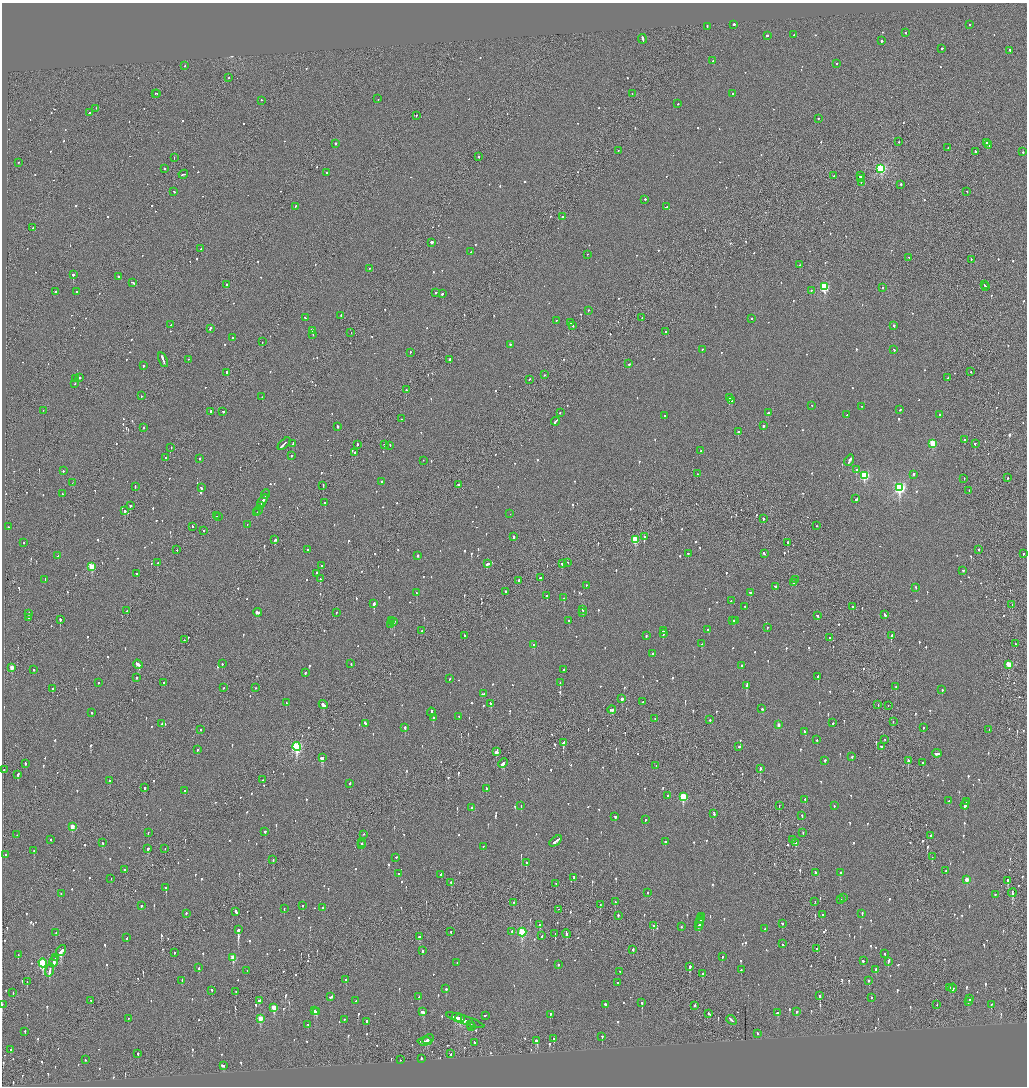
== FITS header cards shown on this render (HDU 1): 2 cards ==
NAXIS1  =                 2050
NAXIS2  =                 2168

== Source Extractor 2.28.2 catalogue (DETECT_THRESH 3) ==
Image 2050 x 2168 px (HDU 1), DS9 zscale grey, zoomed out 1/2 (1 PNG px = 2 x 2 image px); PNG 1029 x 1088 px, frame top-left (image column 2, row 2168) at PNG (2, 3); each listed source drawn as its Kron ellipse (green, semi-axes under 4 px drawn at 4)
Background -0.0816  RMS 0.068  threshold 0.204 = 3 sigma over >= 5 px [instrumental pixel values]
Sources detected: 1209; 43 cannot appear on this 1/2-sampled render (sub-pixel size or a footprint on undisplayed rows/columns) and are neither listed nor drawn; of the other 1166, the 500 brightest by FLUX_AUTO listed and drawn (666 fainter detections omitted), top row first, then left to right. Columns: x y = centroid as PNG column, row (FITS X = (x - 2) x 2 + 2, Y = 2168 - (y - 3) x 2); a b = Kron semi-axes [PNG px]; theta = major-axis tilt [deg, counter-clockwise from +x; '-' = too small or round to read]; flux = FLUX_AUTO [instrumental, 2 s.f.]
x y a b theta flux
734 25 2 2 - 710
969 25 2 2 - 270
707 27 2 2 - 72
905 33 2 2 - 52
794 35 2 2 - 50
767 36 2 2 - 160
642 39 5 2 - 190
881 41 2 2 - 320
942 49 2 2 - 89
1010 51 2 2 - 54
713 61 2 2 - 60
837 64 2 1 - 83
185 66 2 1 - 95
229 78 2 2 - 62
155 94 2 1 - 51
157 94 2 1 - 58
632 94 2 1 - 69
732 94 2 2 - 60
378 99 2 2 - 51
262 101 2 2 - 80
678 104 2 2 - 62
96 109 2 1 - 66
89 113 2 2 - 190
416 116 2 1 - 140
819 119 2 2 - 140
899 142 2 2 - 72
986 143 2 2 - 99
336 144 2 2 - 270
988 145 4 2 - 170
948 148 2 2 - 51
618 151 2 2 - 50
975 152 2 2 - 78
1023 152 2 2 - 280
479 157 2 2 - 70
174 158 2 1 - 97
19 163 2 1 - 64
165 169 2 2 - 57
881 169 3 3 - 1700
327 173 2 2 - 400
183 175 5 2 - 180
834 176 2 2 - 97
860 176 3 2 - 320
860 179 4 1 - 550
861 183 3 1 - 400
901 185 2 2 - 270
174 192 2 2 - 58
967 192 2 1 - 55
645 200 2 2 - 110
295 207 2 2 - 58
666 207 3 2 - 62
562 217 2 1 - 91
33 228 2 2 - 57
431 243 2 2 - 550
201 249 2 1 - 180
471 252 2 2 - 79
587 255 2 2 - 75
909 258 2 1 - 68
971 260 2 1 - 50
800 265 2 2 - 68
370 269 2 2 - 63
73 275 2 2 - 1600
118 277 2 2 - 130
132 283 3 2 - 260
227 285 3 2 - 180
984 285 2 1 - 83
824 287 3 3 - 1200
985 287 2 2 - 71
883 288 2 2 - 65
811 291 2 2 - 63
55 292 2 2 - 140
76 292 2 2 - 180
436 293 2 2 - 120
442 294 2 2 - 130
588 311 2 2 - 58
341 316 2 2 - 65
305 318 2 2 - 59
642 318 2 1 - 56
751 319 2 2 - 91
556 321 2 2 - 59
570 323 2 2 - 52
170 325 2 2 - 170
573 326 2 2 - 86
894 326 2 2 - 260
210 329 4 2 - 73
312 331 3 2 - 320
666 332 2 2 - 270
351 333 2 1 - 53
313 335 3 2 - 270
232 338 2 2 - 62
262 342 2 1 - 56
510 345 2 2 - 58
702 350 2 2 - 220
894 350 2 2 - 58
410 353 2 2 - 64
163 360 8 2 -70 350
188 360 2 1 - 67
450 360 2 2 - 450
629 364 2 2 - 95
143 366 2 2 - 330
971 372 2 2 - 51
227 373 3 2 - 480
544 375 2 2 - 54
79 378 2 2 - 74
948 378 2 2 - 49
76 379 2 2 - 85
529 380 2 2 - 79
75 384 2 1 - 77
406 390 2 2 - 69
141 396 2 2 - 57
262 397 2 2 - 92
729 398 2 2 - 210
731 401 2 2 - 120
812 406 2 2 - 53
861 407 2 1 - 56
900 410 2 2 - 58
43 411 2 2 - 52
211 412 2 1 - 500
223 412 2 2 - 69
560 413 2 2 - 51
768 413 2 2 - 280
847 415 2 2 - 60
939 415 2 2 - 100
665 416 2 2 - 130
401 419 2 2 - 60
555 422 4 2 - 180
763 426 2 2 - 170
337 427 2 2 - 200
144 428 2 2 - 180
738 432 2 2 - 160
964 440 2 2 - 350
284 444 8 2 44 310
293 444 4 2 - 170
933 444 3 3 - 580
975 444 2 2 - 180
357 445 2 2 - 130
384 445 2 2 - 83
390 446 2 2 - 67
171 448 2 2 - 49
701 451 2 2 - 100
355 453 2 2 - 74
291 456 2 2 - 72
166 458 2 2 - 81
199 459 2 2 - 110
423 461 2 1 - 59
849 461 6 2 58 220
856 470 2 2 - 280
63 471 2 2 - 110
697 474 2 2 - 69
913 475 2 2 - 110
864 476 3 3 - 1200
1007 478 2 2 - 86
964 479 2 2 - 54
381 482 2 2 - 82
73 483 2 1 - 68
458 485 2 2 - 270
323 486 2 2 - 70
135 487 2 2 - 67
201 488 3 2 - 160
899 488 4 3 - 2900
969 491 2 1 - 70
62 494 2 2 - 57
266 495 5 2 - 210
856 499 3 2 - 86
262 501 8 2 63 360
325 503 2 2 - 56
130 506 2 1 - 440
260 506 4 1 - 170
258 510 5 2 - 190
124 511 2 2 - 260
257 513 3 2 - 440
510 514 2 2 - 91
216 516 2 2 - 320
218 517 2 1 - 160
763 519 2 2 - 99
247 525 2 1 - 73
816 526 2 2 - 53
8 527 2 2 - 64
192 527 2 2 - 76
203 531 2 1 - 62
513 537 2 2 - 130
644 537 2 1 - 260
275 540 3 2 - 89
635 540 3 3 - 550
24 543 2 2 - 50
788 543 2 2 - 67
177 550 2 1 - 230
307 550 2 2 - 52
979 550 2 2 - 60
688 554 2 2 - 250
764 554 3 2 - 100
1023 554 2 2 - 88
58 556 2 2 - 61
418 556 2 2 - 160
157 563 2 2 - 71
568 563 2 2 - 57
487 564 4 2 - 120
562 564 2 2 - 400
321 566 2 2 - 53
92 567 3 3 - 570
963 571 2 2 - 55
137 574 2 2 - 76
317 574 3 2 - 97
541 578 3 2 - 110
320 579 2 2 - 68
45 580 3 2 - 52
796 580 2 2 - 93
519 581 2 2 - 890
794 583 2 2 - 120
586 586 2 2 - 52
775 586 2 2 - 55
916 588 2 2 - 61
506 592 2 1 - 80
417 593 3 2 - 100
750 593 2 2 - 92
547 596 2 2 - 340
564 598 2 2 - 190
731 601 2 2 - 49
374 604 3 2 - 820
1012 605 2 1 - 51
745 607 2 2 - 54
853 607 2 2 - 84
583 610 2 2 - 240
127 611 2 2 - 49
257 613 4 2 - 160
336 613 2 1 - 85
583 613 2 2 - 54
28 614 4 2 - 75
884 615 4 2 - 150
817 616 2 2 - 72
29 618 2 2 - 56
60 620 2 2 - 290
733 620 3 1 - 98
391 621 2 2 - 150
569 621 2 2 - 51
735 621 3 2 - 130
394 622 2 2 - 100
391 625 3 2 - 100
767 628 2 2 - 54
708 630 2 2 - 69
422 631 2 2 - 57
664 631 3 1 - 150
663 634 4 2 - 250
464 636 2 1 - 56
646 636 2 2 - 58
891 636 4 2 - 270
830 638 2 2 - 120
184 640 2 2 - 60
702 644 2 2 - 100
1015 644 2 1 - 67
534 645 2 2 - 92
652 654 2 2 - 130
222 664 2 2 - 99
351 664 2 2 - 57
138 665 5 2 - 420
1009 665 3 3 - 450
741 666 2 2 - 64
12 668 3 2 - 210
34 670 2 2 - 67
564 670 2 2 - 59
305 673 2 2 - 78
818 677 2 2 - 180
137 678 2 2 - 65
450 679 2 2 - 78
98 683 2 2 - 120
164 683 2 2 - 77
560 683 3 2 - 96
747 686 3 2 - 590
896 687 2 2 - 72
223 688 2 2 - 80
256 688 2 2 - 69
52 689 2 2 - 79
942 690 2 2 - 240
483 694 3 2 - 100
622 699 3 2 - 99
643 702 2 1 - 160
286 703 2 2 - 59
491 704 3 2 - 120
323 705 4 2 - 250
878 705 2 1 - 70
888 706 2 1 - 51
762 709 3 2 - 140
612 710 4 2 - 190
431 712 4 2 - 180
92 713 2 2 - 180
459 717 2 2 - 67
433 718 2 2 - 210
655 719 2 1 - 49
710 720 2 2 - 110
893 722 2 1 - 53
833 723 2 2 - 71
162 724 3 2 - 86
365 724 3 2 - 170
778 725 3 2 - 74
405 728 2 2 - 250
923 728 2 2 - 75
200 730 2 1 - 89
989 730 2 1 - 66
805 732 3 2 - 96
817 740 2 2 - 110
885 740 2 1 - 54
563 743 2 2 - 1100
297 747 4 3 - 1700
739 747 2 2 - 91
881 747 2 2 - 81
197 750 2 2 - 240
497 752 3 2 - 170
937 754 5 2 - 140
852 757 2 2 - 120
322 758 3 2 - 760
825 761 2 2 - 130
908 761 2 2 - 290
503 763 5 2 - 290
923 763 2 2 - 60
25 764 2 2 - 82
656 766 2 1 - 53
760 769 2 2 - 240
3 770 2 2 - 80
18 775 3 2 - 220
263 780 2 1 - 50
110 781 2 2 - 150
350 784 2 2 - 230
144 788 2 2 - 130
486 789 2 2 - 110
185 791 2 2 - 100
667 796 2 2 - 52
683 797 4 3 - 730
805 800 2 2 - 61
948 801 2 2 - 89
966 802 2 1 - 170
521 806 2 2 - 53
779 806 2 1 - 50
834 806 2 2 - 57
965 806 4 2 - 300
472 808 2 2 - 55
714 814 3 2 - 120
802 816 2 2 - 49
615 817 3 2 - 110
645 820 2 2 - 72
72 827 3 2 - 190
265 832 2 2 - 72
148 833 2 2 - 49
803 833 2 2 - 70
17 835 2 2 - 51
363 835 2 2 - 57
930 836 2 1 - 60
50 840 2 2 - 61
792 840 2 1 - 69
556 841 7 2 38 340
665 842 2 2 - 84
102 843 2 2 - 56
361 843 2 2 - 120
796 843 3 2 - 92
361 845 2 2 - 120
483 847 2 2 - 52
148 849 2 2 - 180
165 849 2 1 - 100
34 851 2 2 - 150
5 855 2 2 - 92
932 857 2 1 - 95
396 858 2 2 - 60
273 860 2 2 - 65
526 863 2 2 - 70
125 870 2 2 - 58
946 871 2 2 - 110
816 873 3 2 - 150
840 873 2 2 - 100
399 874 2 2 - 160
441 875 3 2 - 270
574 878 3 2 - 140
111 879 2 1 - 56
967 880 3 2 - 180
1008 881 3 2 - 2500
451 883 2 2 - 170
556 884 2 1 - 100
166 888 2 2 - 250
648 893 2 2 - 50
1012 893 4 2 - 340
61 894 2 2 - 51
995 895 2 2 - 53
844 898 2 2 - 89
841 900 2 2 - 75
615 902 2 2 - 57
815 902 3 1 - 60
513 903 2 1 - 70
600 905 2 1 - 81
141 906 2 2 - 320
303 906 2 2 - 61
323 908 3 2 - 97
284 909 2 2 - 64
559 910 2 1 - 55
236 912 4 2 - 240
186 914 2 2 - 50
862 914 3 2 - 130
822 915 2 2 - 56
618 916 2 2 - 150
701 917 3 2 - 98
701 919 3 2 - 110
700 923 5 2 - 240
782 924 2 2 - 140
540 925 2 2 - 120
653 926 2 2 - 82
681 927 2 2 - 52
698 927 2 2 - 110
765 929 2 2 - 73
238 930 4 2 - 1500
451 932 2 2 - 51
512 932 2 2 - 52
522 932 4 3 - 1100
56 933 2 2 - 74
555 934 2 1 - 140
566 934 4 2 - 230
542 936 2 2 - 110
420 937 3 2 - 92
127 938 3 2 - 56
782 944 2 2 - 75
817 949 2 2 - 130
633 950 3 2 - 120
61 951 6 2 55 290
422 951 2 2 - 130
175 953 3 2 - 55
885 954 3 2 - 51
18 955 2 2 - 71
722 957 2 2 - 97
56 958 3 2 - 160
233 958 4 3 - 320
863 961 2 2 - 60
54 962 5 2 - 210
888 962 2 2 - 480
43 963 4 3 - 1200
457 963 2 2 - 63
558 965 2 2 - 130
689 967 3 2 - 270
199 968 2 2 - 69
741 970 2 2 - 110
876 970 3 2 - 550
50 971 7 2 77 280
247 971 2 1 - 86
620 972 2 2 - 49
703 974 3 2 - 74
346 980 2 2 - 170
182 981 3 2 - 63
869 981 2 2 - 120
27 982 3 2 - 65
618 983 2 2 - 74
950 988 2 1 - 290
953 988 4 3 - 78
446 989 2 2 - 150
212 991 2 2 - 70
236 992 2 2 - 59
13 993 2 2 - 54
820 996 2 2 - 380
331 997 3 2 - 110
419 997 2 2 - 110
872 998 2 2 - 56
969 999 2 2 - 59
91 1001 2 2 - 82
259 1001 3 2 - 87
356 1001 2 2 - 140
968 1002 2 2 - 81
642 1003 3 2 - 210
2 1005 2 2 - 54
605 1005 2 2 - 150
937 1005 2 1 - 76
991 1005 3 2 - 61
694 1006 2 2 - 250
274 1008 3 3 - 380
314 1011 2 2 - 54
316 1012 3 3 - 200
423 1012 4 2 - 190
796 1012 2 2 - 61
778 1013 3 2 - 120
709 1014 4 2 - 160
550 1015 2 2 - 89
485 1016 2 2 - 100
457 1018 5 2 - 250
128 1019 2 2 - 76
260 1019 3 3 - 300
460 1019 5 4 - 240
344 1020 2 2 - 89
731 1020 5 2 - 280
465 1021 20 2 -19 340
367 1022 2 2 - 240
308 1025 2 2 - 55
471 1025 3 1 - 72
471 1027 3 2 - 74
25 1032 3 2 - 53
757 1034 2 2 - 51
602 1037 3 2 - 82
554 1039 3 2 - 120
428 1040 6 2 28 310
537 1041 4 3 - 140
425 1042 7 1 4 270
474 1043 2 2 - 62
10 1050 2 2 - 68
138 1054 2 1 - 320
450 1054 2 2 - 52
421 1059 2 2 - 270
85 1060 2 2 - 57
400 1060 2 2 - 55
223 1066 3 2 - 170
At the frame edge (FLAGS 8, measured only in part): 1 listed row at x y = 2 1005
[666 fainter detections neither listed nor drawn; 43 sub-pixel or undisplayed-footprint detections neither listed nor drawn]